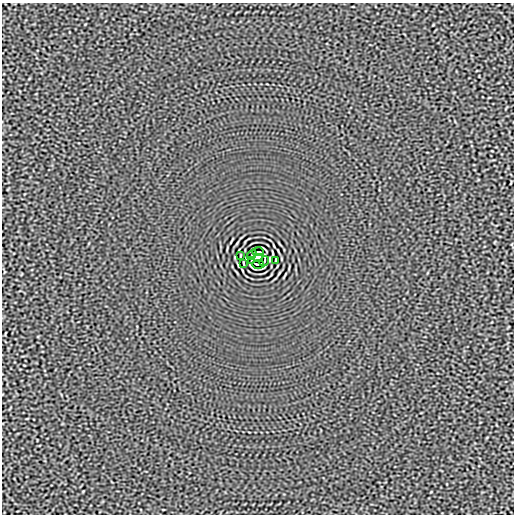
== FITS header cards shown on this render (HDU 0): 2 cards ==
NAXIS1  =                  512
NAXIS2  =                  512

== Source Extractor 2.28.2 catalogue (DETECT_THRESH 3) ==
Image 512 x 512 px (HDU 0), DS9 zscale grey, 1 PNG px = 1 image px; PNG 516 x 516 px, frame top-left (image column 1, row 512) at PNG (2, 3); each listed source drawn as its Kron ellipse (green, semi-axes under 4 px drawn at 4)
Background -3.07e-05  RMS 0.0015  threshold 0.00464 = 3 sigma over >= 5 px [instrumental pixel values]
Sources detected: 9; all 9 listed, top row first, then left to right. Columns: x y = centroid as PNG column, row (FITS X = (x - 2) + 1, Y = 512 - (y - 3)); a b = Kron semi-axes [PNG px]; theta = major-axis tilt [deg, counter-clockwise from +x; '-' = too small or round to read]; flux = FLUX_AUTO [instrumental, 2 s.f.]
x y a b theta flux
258 252 6 2 0 0.15
252 255 5 2 - 0.039
240 256 3 2 - 0.062
258 258 5 4 - 4
276 260 3 2 - 0.062
251 261 3 2 - 0.086
264 261 5 2 - 0.039
244 263 4 2 - 0.088
258 264 6 2 0 0.15